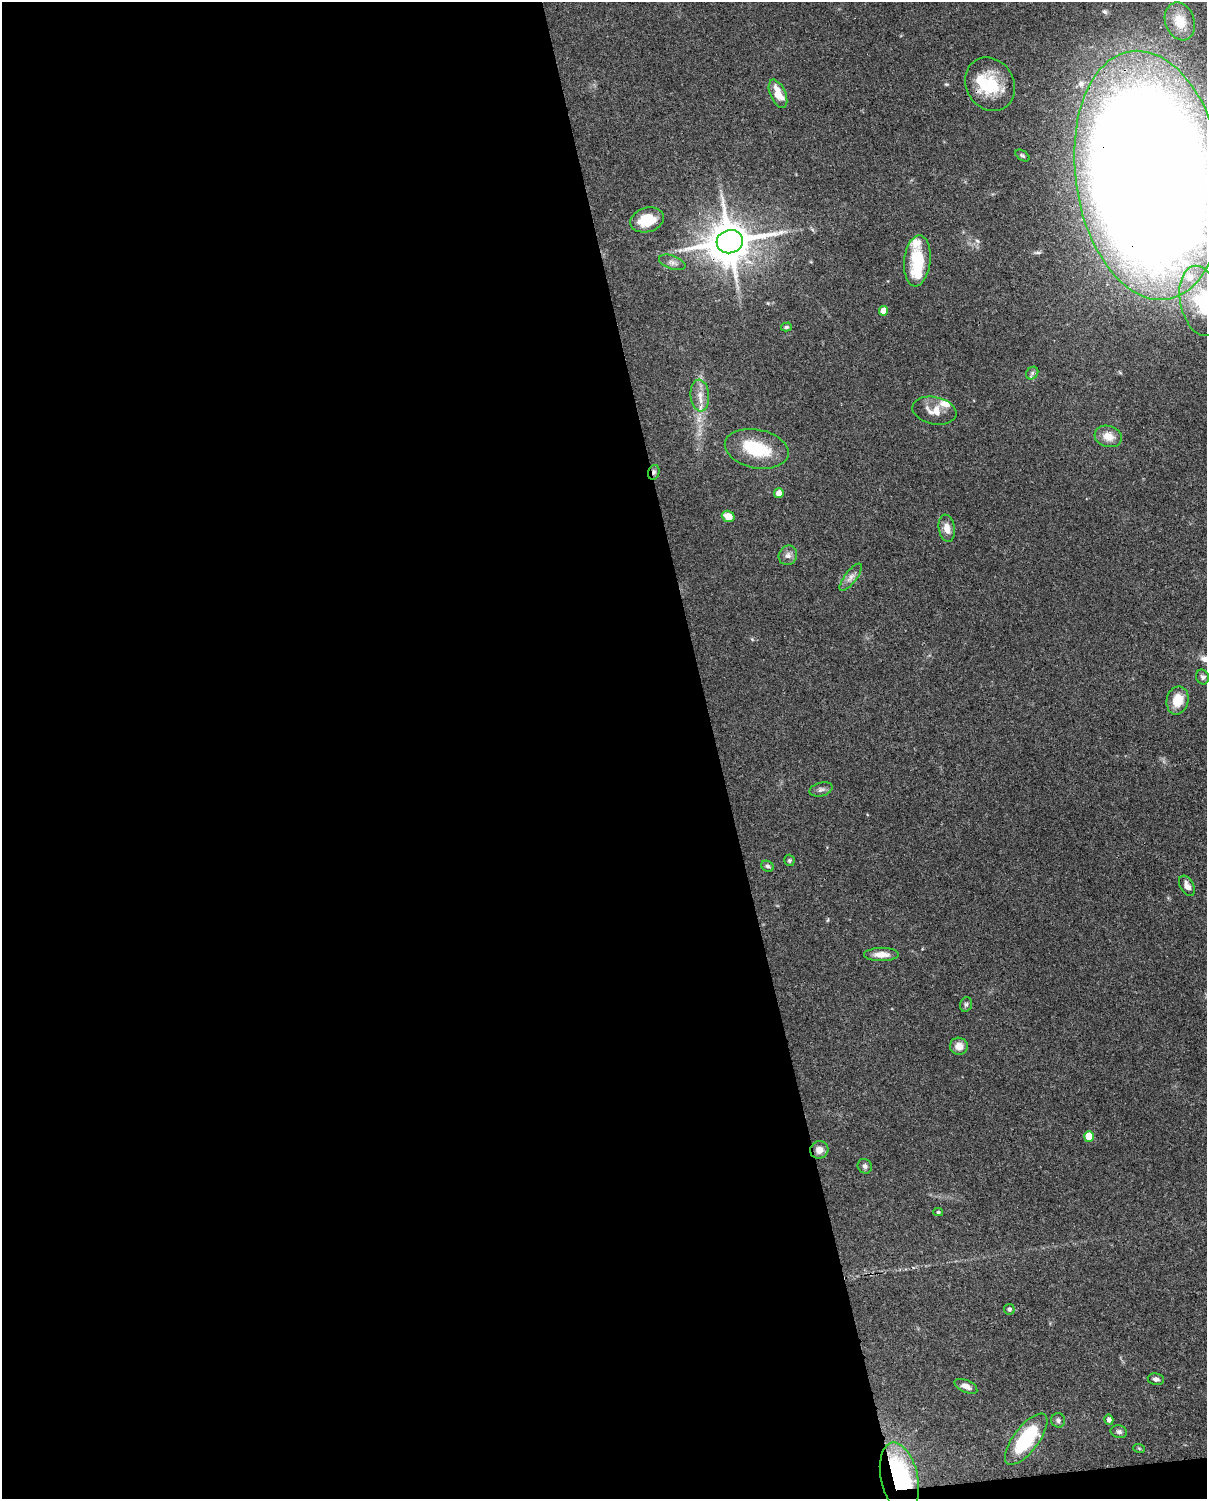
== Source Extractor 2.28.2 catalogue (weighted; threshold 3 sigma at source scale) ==
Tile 9 of 4 x 3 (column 1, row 3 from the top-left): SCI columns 90-1294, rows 265-1761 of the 4999 x 4907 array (HDU 1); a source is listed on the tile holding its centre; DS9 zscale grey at full resolution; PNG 1209 x 1501 px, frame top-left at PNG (2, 2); each listed source drawn as its Kron ellipse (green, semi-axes under 4 px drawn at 4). Shown black and unused: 60% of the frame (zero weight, under 3 of 4 exposures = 7% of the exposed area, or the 3 px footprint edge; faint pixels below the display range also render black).
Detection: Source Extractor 2.28.2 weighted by HDU 2 'WHT'; one run over the whole footprint, this tile lists its part. Background 0.114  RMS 0.0042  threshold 0.0187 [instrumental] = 3 sigma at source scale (4.5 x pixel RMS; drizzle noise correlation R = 1.50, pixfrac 1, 0.05/0.05 arcsec/px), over >= 5 px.
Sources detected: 52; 3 inside a brighter object's white glare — neither listed nor drawn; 4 inside a brighter listed object's ellipse — not listed separately; the other 45 listed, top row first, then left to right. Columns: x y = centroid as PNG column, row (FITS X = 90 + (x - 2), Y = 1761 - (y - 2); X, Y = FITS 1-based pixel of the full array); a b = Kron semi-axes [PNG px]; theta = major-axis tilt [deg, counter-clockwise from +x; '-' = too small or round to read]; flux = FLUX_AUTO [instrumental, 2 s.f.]
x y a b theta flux
1180 21 19 14 -69 9.1
990 84 28 24 -58 17
778 94 15 7 -66 6.9
1023 156 8 5 -35 0.74
1149 175 125 73 -82 1700
647 220 17 12 17 10
730 242 13 11 14 1500
917 261 25 13 84 16
672 262 14 6 -19 1.9
1201 301 35 20 -78 27
883 311 5 4 - 4.9
786 327 5 4 - 0.65
1032 373 7 5 48 0.95
700 395 16 9 -85 3.9
934 411 22 13 -11 5.5
1108 436 14 10 -16 4.9
757 449 32 19 -11 19
654 472 7 5 75 1.1
779 493 5 4 - 3.6
728 516 6 5 - 5
947 528 13 8 -81 3.4
788 555 10 9 - 2.1
851 577 16 6 53 2.3
1203 677 7 6 - 1.1
1178 700 14 11 77 7.7
821 789 12 7 14 1.3
789 860 6 5 - 0.7
768 866 7 5 -28 0.9
1187 886 11 6 -59 2.2
881 954 17 6 1 4
966 1004 7 5 73 0.85
959 1046 9 8 - 3.6
1089 1136 5 5 - 9.8
819 1150 9 8 - 2.9
865 1166 8 6 -48 1.1
938 1212 5 4 - 0.53
1009 1309 5 5 - 0.85
1156 1379 8 5 -11 1.2
966 1386 12 6 -24 2.5
1058 1420 7 7 - 1.2
1109 1420 5 4 - 1.5
1119 1432 8 6 -12 1.2
1026 1439 31 12 53 30
1139 1448 6 3 -19 0.43
899 1478 36 18 -78 52
Overlapping masked pixels (flux is a lower limit): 4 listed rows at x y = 1149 175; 730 242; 654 472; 899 1478
Isophote crosses this tile's border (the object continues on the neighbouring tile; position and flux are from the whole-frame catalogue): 2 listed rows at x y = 1149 175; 1201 301